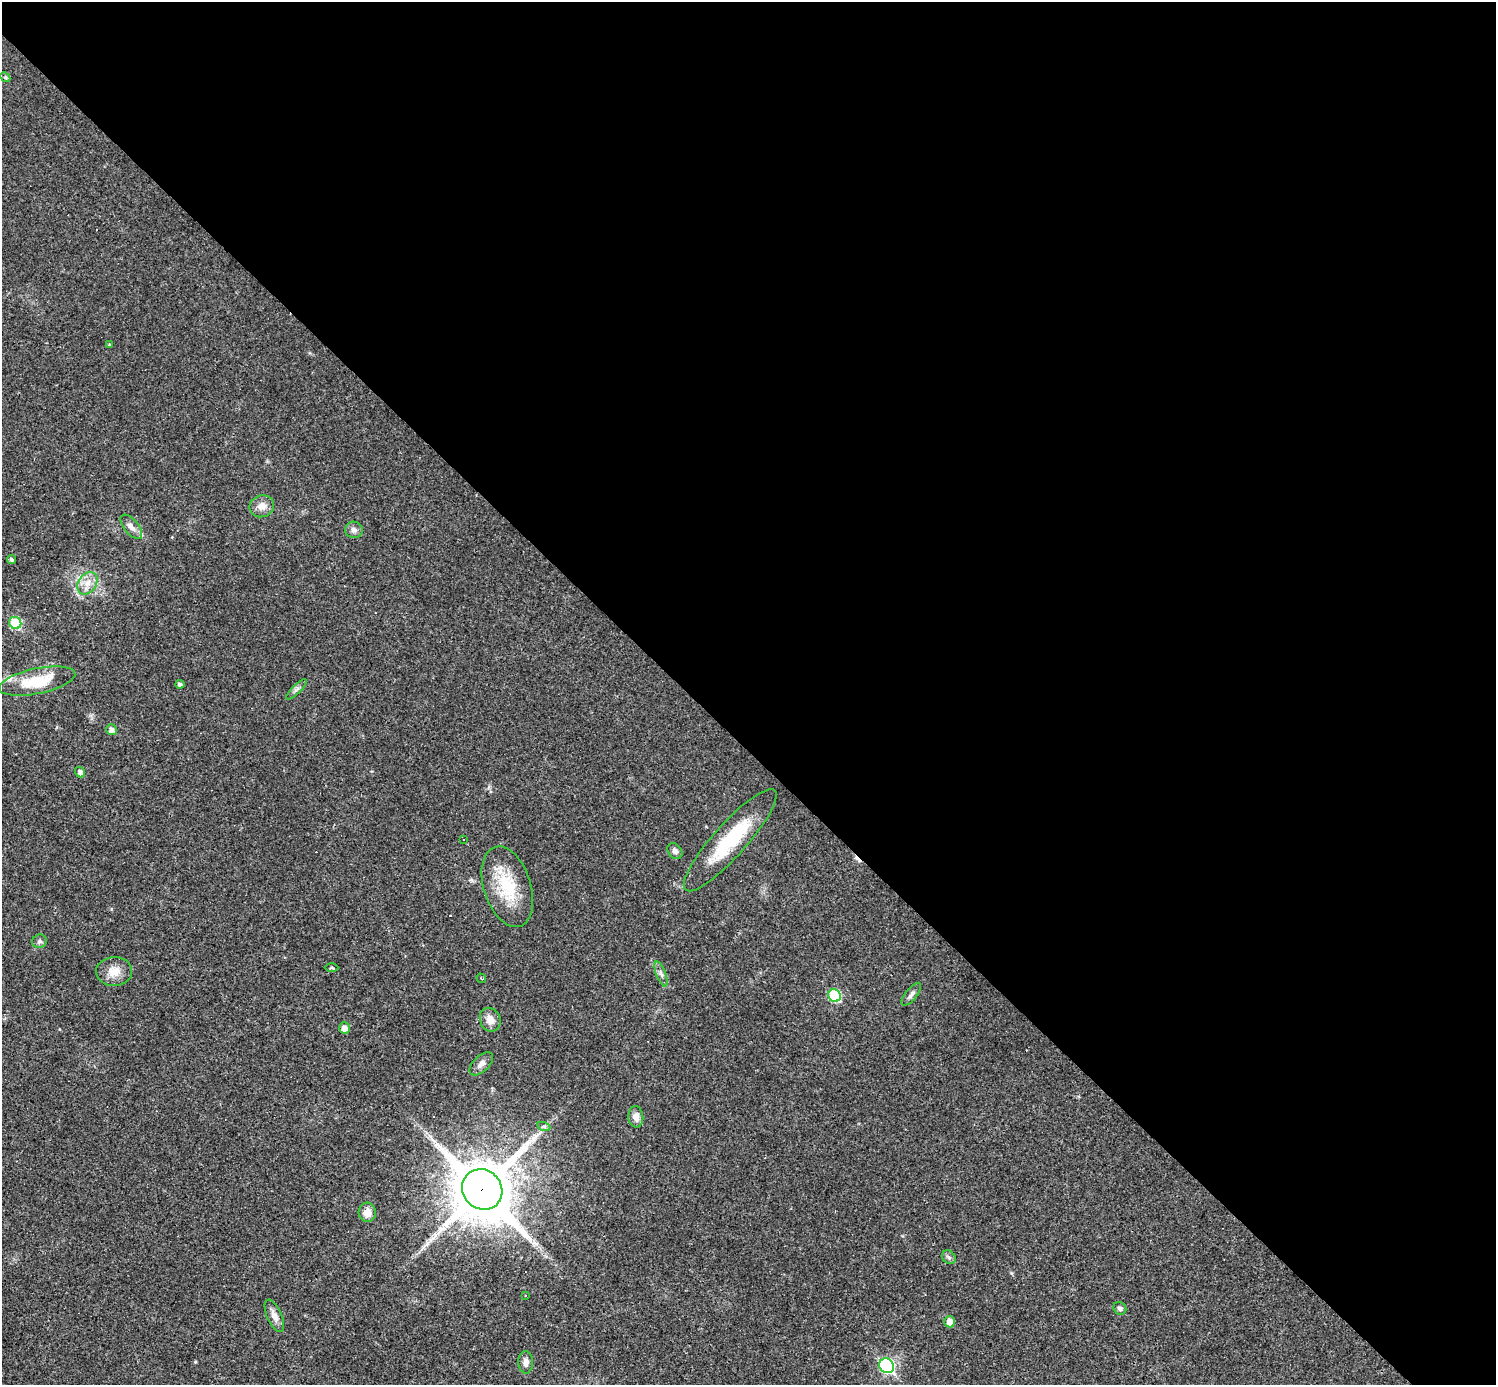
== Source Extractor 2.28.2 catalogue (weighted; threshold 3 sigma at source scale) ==
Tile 8 of 4 x 4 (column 4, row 2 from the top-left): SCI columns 4484-5977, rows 3060-4442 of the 5977 x 5977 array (HDU 1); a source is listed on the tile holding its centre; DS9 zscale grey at full resolution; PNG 1498 x 1387 px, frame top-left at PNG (2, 2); each listed source drawn as its Kron ellipse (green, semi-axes under 4 px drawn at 4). Shown black and unused: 54% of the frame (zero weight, under 3 of 4 exposures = <1% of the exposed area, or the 3 px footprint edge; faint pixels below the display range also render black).
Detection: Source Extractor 2.28.2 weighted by HDU 2 'WHT'; one run over the whole footprint, this tile lists its part. Background 0.0189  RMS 0.0037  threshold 0.0165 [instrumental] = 3 sigma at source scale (4.5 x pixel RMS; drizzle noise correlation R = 1.50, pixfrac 1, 0.05/0.05 arcsec/px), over >= 5 px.
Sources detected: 43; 4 cosmic-ray / hot-pixel residue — neither listed nor drawn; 1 inside a brighter listed object's ellipse — not listed separately; the other 38 listed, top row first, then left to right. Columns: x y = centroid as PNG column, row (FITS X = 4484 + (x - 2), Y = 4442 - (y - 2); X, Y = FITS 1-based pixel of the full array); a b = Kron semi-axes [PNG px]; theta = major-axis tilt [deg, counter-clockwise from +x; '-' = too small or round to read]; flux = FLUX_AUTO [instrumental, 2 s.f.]
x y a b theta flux
5 77 5 4 - 0.56
110 345 4 4 - 0.59
262 506 12 11 - 3.2
131 527 15 7 -50 2.3
354 530 9 8 - 1.7
11 559 5 4 - 0.83
87 583 12 9 56 3.5
15 623 6 6 - 20
37 681 39 12 12 16
180 684 4 4 - 0.9
296 689 14 3 45 0.99
111 730 5 5 - 1.7
80 772 5 5 - 1.4
464 839 3 2 - 0.42
730 840 67 16 48 25
675 851 8 6 -51 1.3
507 887 42 23 -72 18
39 941 7 6 - 1
332 968 7 3 -1 0.49
114 971 18 14 2 4.9
661 974 13 5 -70 1.5
481 978 5 2 - 0.35
911 994 14 5 51 1.4
834 996 6 6 - 23
490 1020 12 10 -67 3.4
344 1028 5 5 - 2.5
481 1064 15 7 43 2.2
636 1117 10 7 -84 2.5
544 1127 7 4 -19 0.67
482 1189 21 19 -48 2500
367 1212 10 8 -84 3.4
949 1257 7 6 - 0.95
525 1295 2 2 - 0.3
1120 1308 7 6 - 1.1
274 1316 17 7 -66 2.7
950 1322 6 5 - 3.9
526 1362 11 7 -89 2
887 1366 8 7 - 53
Overlapping masked pixels (flux is a lower limit): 1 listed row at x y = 482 1189